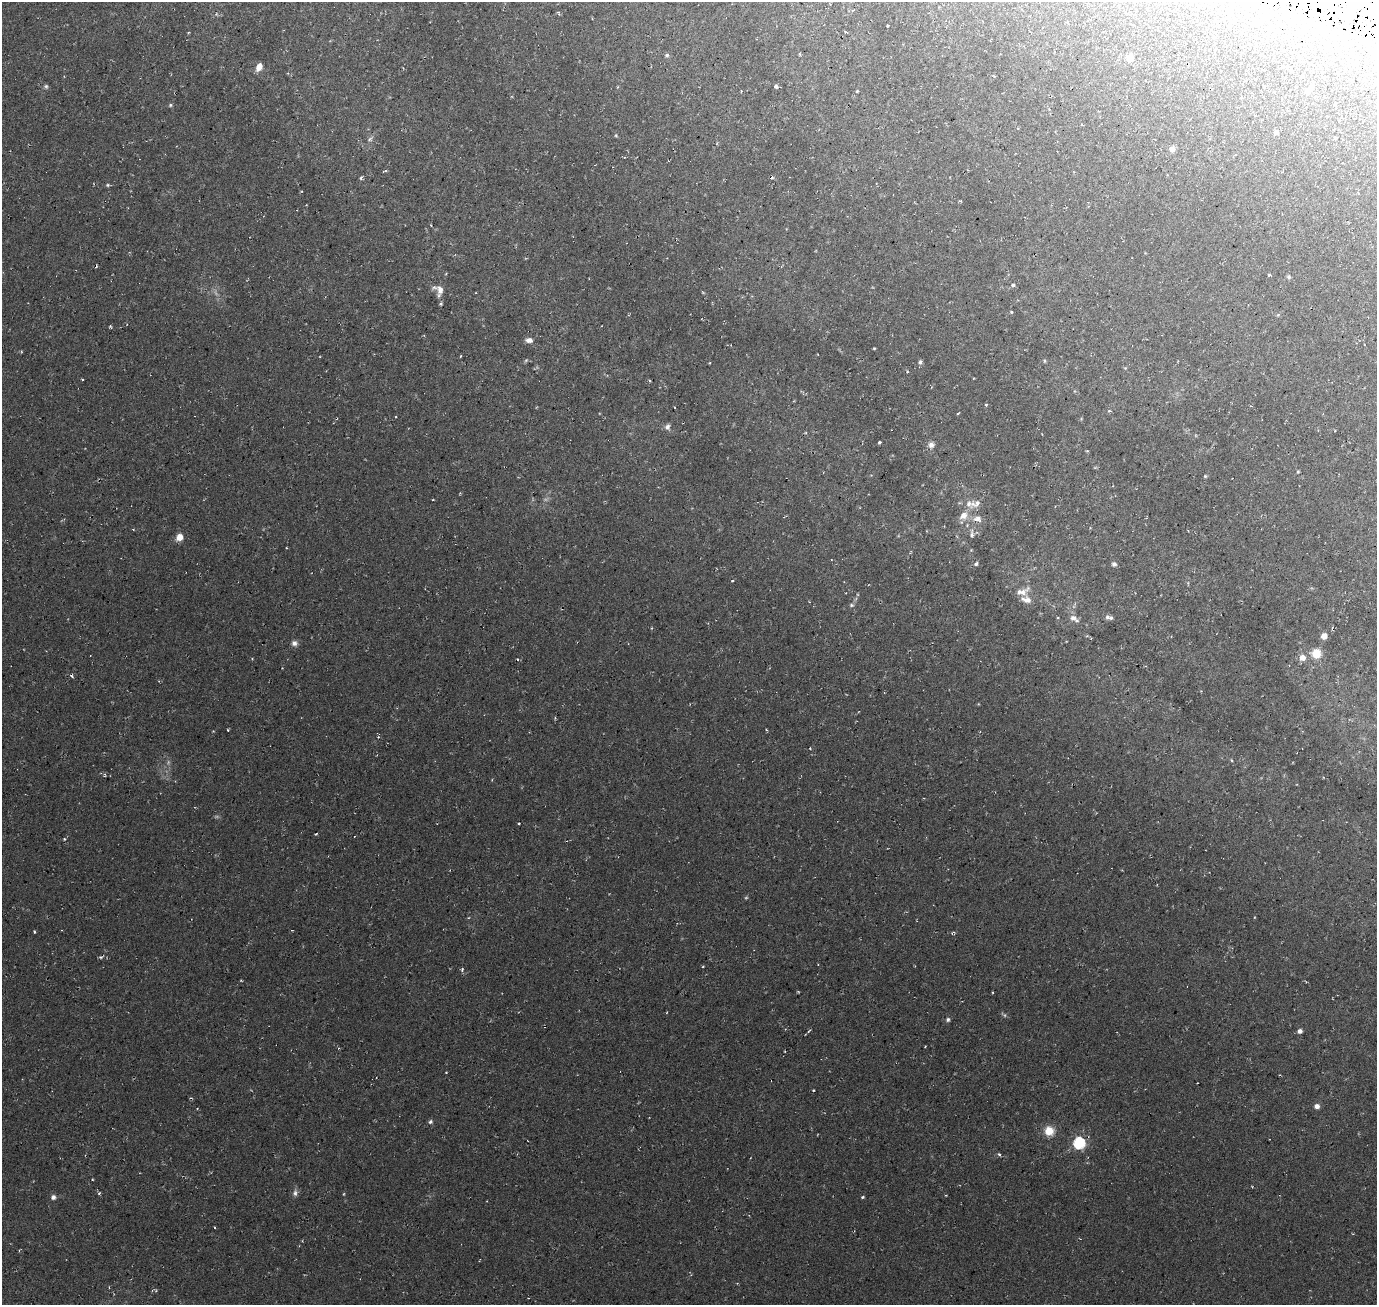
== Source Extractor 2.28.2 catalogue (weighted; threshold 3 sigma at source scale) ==
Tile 10 of 4 x 4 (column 2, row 3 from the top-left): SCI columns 1376-2750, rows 1516-2818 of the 5504 x 5701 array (HDU 1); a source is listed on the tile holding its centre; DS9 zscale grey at full resolution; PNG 1379 x 1307 px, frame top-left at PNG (2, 2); no overlay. Shown black and unused: <1% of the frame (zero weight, under 3 of 6 exposures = <1% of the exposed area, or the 3 px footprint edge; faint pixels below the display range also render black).
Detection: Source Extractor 2.28.2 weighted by HDU 2 'WHT'; one run over the whole footprint, this tile lists its part. Background 0.0273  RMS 0.0042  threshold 0.0174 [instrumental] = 3 sigma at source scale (4.09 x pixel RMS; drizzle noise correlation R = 1.36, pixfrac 0.8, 0.0396/0.0396 arcsec/px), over >= 5 px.
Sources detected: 102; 3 too faint to see at this stretch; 5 cosmic-ray / hot-pixel residue — not listed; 3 inside a brighter listed object's ellipse — not listed separately; the other 91 listed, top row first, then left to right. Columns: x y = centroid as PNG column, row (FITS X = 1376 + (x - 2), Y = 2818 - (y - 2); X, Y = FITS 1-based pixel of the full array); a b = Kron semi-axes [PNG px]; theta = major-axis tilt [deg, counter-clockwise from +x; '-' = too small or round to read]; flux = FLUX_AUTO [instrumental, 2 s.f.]
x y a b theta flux
853 10 6 3 19 0.42
1366 12 5 4 - 0.75
216 14 4 4 - 0.41
887 26 3 2 - 0.35
667 55 6 5 - 0.74
1130 58 5 5 - 4.6
259 67 8 5 63 3.6
46 86 7 5 -56 0.7
776 86 5 4 - 0.78
1310 89 12 5 57 1.3
741 91 3 3 - 0.34
857 91 4 3 - 0.32
1241 97 3 3 - 0.39
170 105 5 5 - 0.53
1276 132 5 5 - 1.3
616 135 5 4 - 0.39
1335 138 3 3 - 0.63
370 139 10 6 44 1.1
1172 149 5 5 - 1.9
385 171 5 2 - 0.44
361 177 5 3 - 0.65
772 177 4 3 - 0.71
108 185 5 5 - 0.49
96 267 5 3 - 0.31
1269 274 4 3 - 0.56
1289 277 5 5 - 0.62
1013 285 5 4 - 0.61
440 290 12 7 84 2.6
441 304 3 3 - 0.5
1011 312 4 3 - 0.36
110 326 3 3 - 0.52
529 340 6 5 - 2.3
874 348 3 2 - 0.3
21 351 4 3 - 0.32
461 356 3 2 - 0.35
526 360 6 4 44 0.48
1045 361 5 4 - 0.43
920 362 6 5 - 0.87
1125 368 4 4 - 0.34
986 404 3 3 - 0.98
958 413 4 2 - 0.33
396 417 2 2 - 0.31
667 427 8 6 86 1.3
879 442 3 3 - 0.56
931 445 8 7 - 1.7
1298 471 5 3 - 0.32
1205 476 4 4 - 0.45
976 503 18 9 17 3
963 515 12 9 40 2.9
978 519 12 8 -6 2.3
972 534 11 5 87 1.1
179 537 7 6 - 3.7
286 548 2 2 - 0.31
831 560 3 2 - 0.24
976 564 5 4 - 0.73
1114 564 6 5 - 0.96
733 581 4 2 - 0.4
1022 591 17 7 20 2.7
1026 599 13 8 -16 2.6
851 605 6 5 - 0.63
1107 617 7 6 - 0.91
1074 618 13 7 -32 2.1
1324 636 5 5 - 2.9
294 643 8 7 - 1.5
1316 654 7 7 - 8.3
1302 657 6 5 - 3.5
517 659 3 3 - 0.5
71 676 6 3 -39 0.53
555 718 4 3 - 0.42
64 839 4 3 - 0.4
34 932 3 3 - 0.43
953 933 7 3 26 0.56
100 957 6 4 -10 0.54
703 966 4 3 - 0.3
462 970 5 4 - 0.62
948 1019 5 5 - 0.76
809 1031 7 3 45 0.51
1300 1031 5 5 - 1.5
446 1072 3 2 - 0.24
813 1090 4 2 - 0.31
191 1098 5 3 - 0.35
1317 1106 6 5 - 1.6
430 1122 6 5 - 0.79
1049 1131 7 7 - 8
1079 1143 6 6 - 46
999 1154 5 4 - 0.6
99 1193 4 3 - 0.53
295 1193 10 6 78 1.3
946 1195 4 2 - 0.25
53 1197 6 5 - 1.3
862 1197 4 3 - 0.52